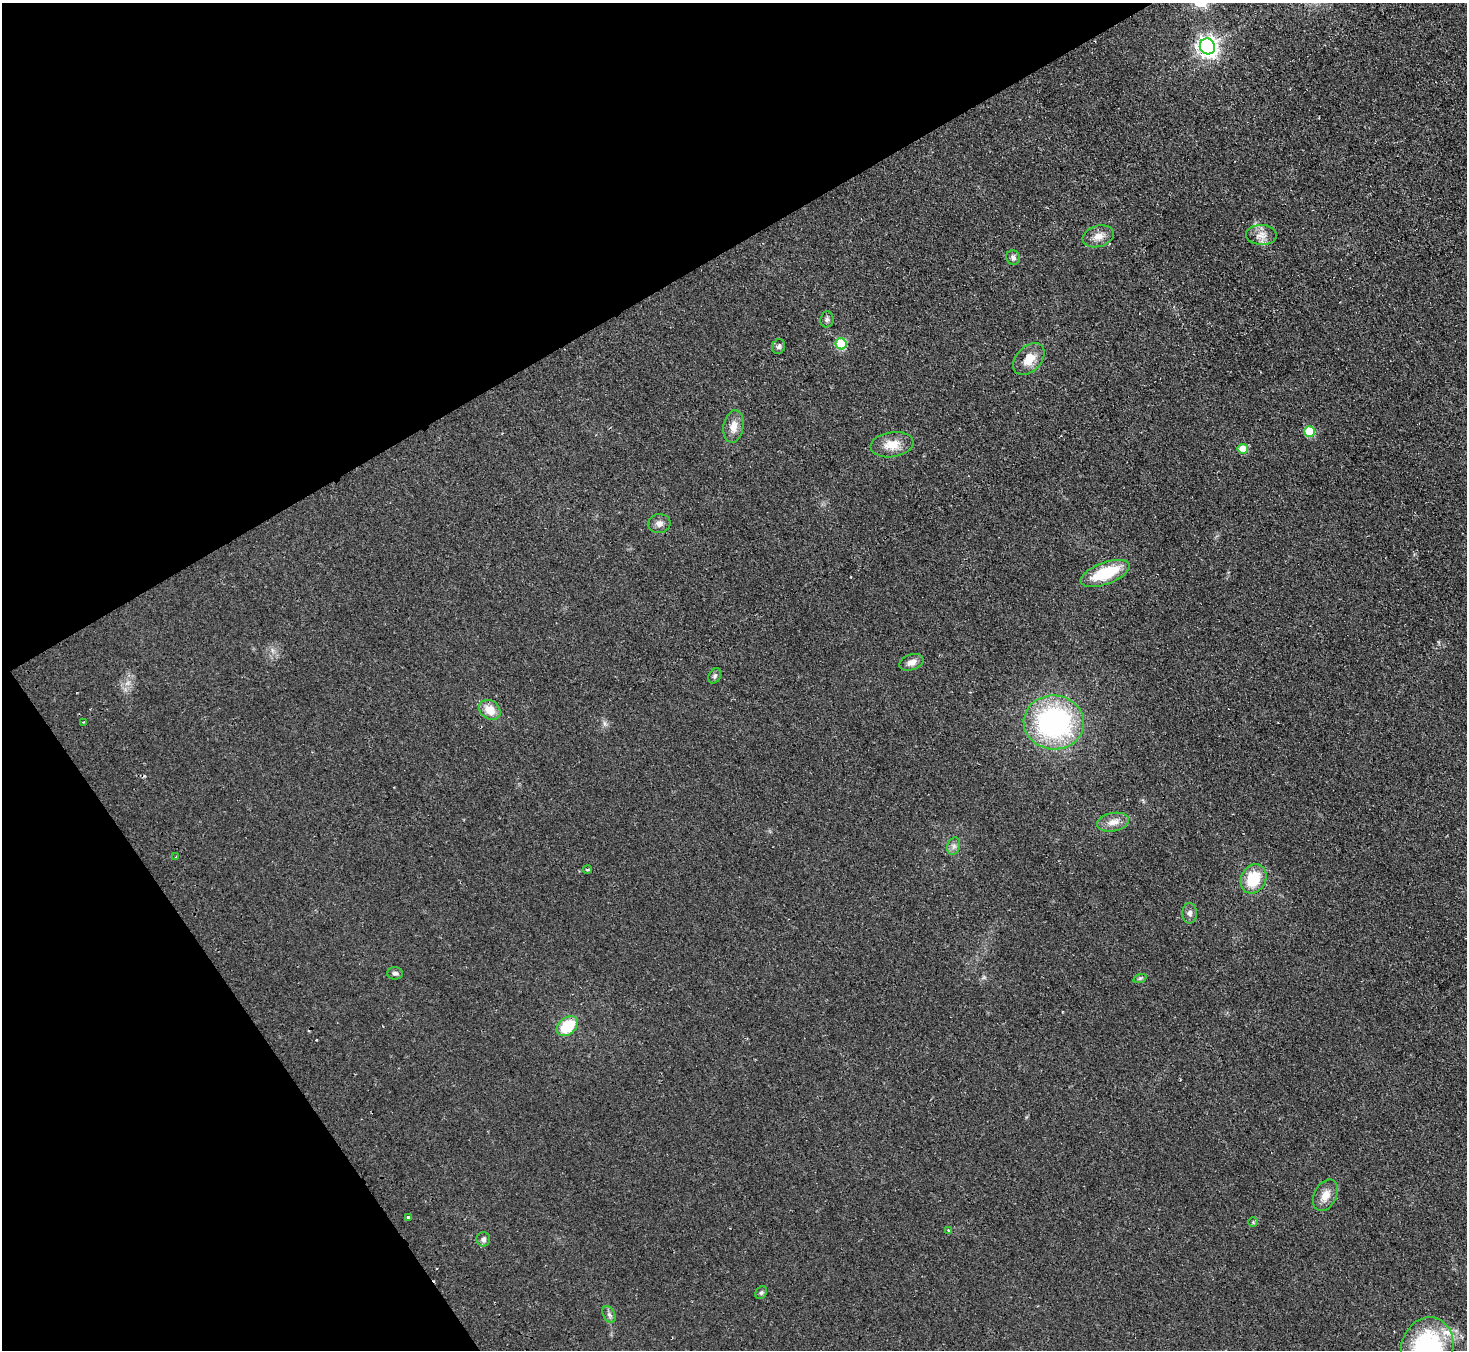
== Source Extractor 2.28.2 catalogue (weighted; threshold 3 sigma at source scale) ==
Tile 5 of 4 x 4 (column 1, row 2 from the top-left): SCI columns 50-1514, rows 2892-4239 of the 5958 x 5920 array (HDU 1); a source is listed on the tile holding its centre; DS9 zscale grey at full resolution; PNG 1469 x 1352 px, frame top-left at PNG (2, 3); each listed source drawn as its Kron ellipse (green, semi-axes under 4 px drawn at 4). Shown black and unused: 28% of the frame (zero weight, under 2 of 3 exposures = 3% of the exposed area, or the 3 px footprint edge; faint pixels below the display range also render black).
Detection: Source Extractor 2.28.2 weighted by HDU 2 'WHT'; one run over the whole footprint, this tile lists its part. Background 0.106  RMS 0.013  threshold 0.0605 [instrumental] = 3 sigma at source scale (4.5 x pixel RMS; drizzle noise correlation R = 1.50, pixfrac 1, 0.05/0.05 arcsec/px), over >= 5 px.
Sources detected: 38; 1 cosmic-ray / hot-pixel residue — neither listed nor drawn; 1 inside a brighter listed object's ellipse — not listed separately; the other 36 listed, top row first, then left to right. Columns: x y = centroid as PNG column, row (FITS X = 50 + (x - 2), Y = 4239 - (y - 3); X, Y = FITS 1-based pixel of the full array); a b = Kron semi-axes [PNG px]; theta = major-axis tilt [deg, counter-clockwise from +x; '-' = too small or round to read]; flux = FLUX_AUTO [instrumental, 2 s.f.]
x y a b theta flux
1207 46 8 7 - 710
1261 235 15 10 -2 12
1098 236 16 10 17 12
1013 257 7 7 - 3.6
827 319 8 6 82 3.5
841 344 5 5 - 70
779 347 7 6 - 3.8
1029 359 18 12 45 21
733 426 16 10 80 14
1310 432 5 5 - 57
892 445 21 12 9 22
1243 449 5 5 - 26
659 524 11 9 10 6.8
1105 573 26 11 20 58
911 662 12 7 19 8.7
715 676 8 6 62 3.2
490 710 11 9 -36 19
83 722 2 2 - 0.89
1054 722 30 27 -5 250
1113 822 16 9 10 12
954 846 9 6 73 4.2
176 857 3 3 - 1.1
587 870 5 3 - 1.6
1253 879 15 12 63 42
1190 913 10 7 -88 5.3
395 973 8 6 -1 3.4
1140 978 7 4 19 2.1
567 1026 12 8 39 48
1325 1195 17 11 62 15
408 1217 3 3 - 6.5
1253 1222 5 5 - 1.7
948 1230 3 3 - 3.1
483 1239 7 7 - 4.3
761 1293 7 5 56 2.6
609 1315 9 5 -63 4.1
1427 1347 31 25 72 160
Isophote crosses this tile's border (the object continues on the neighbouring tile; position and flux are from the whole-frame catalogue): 1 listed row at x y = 1427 1347